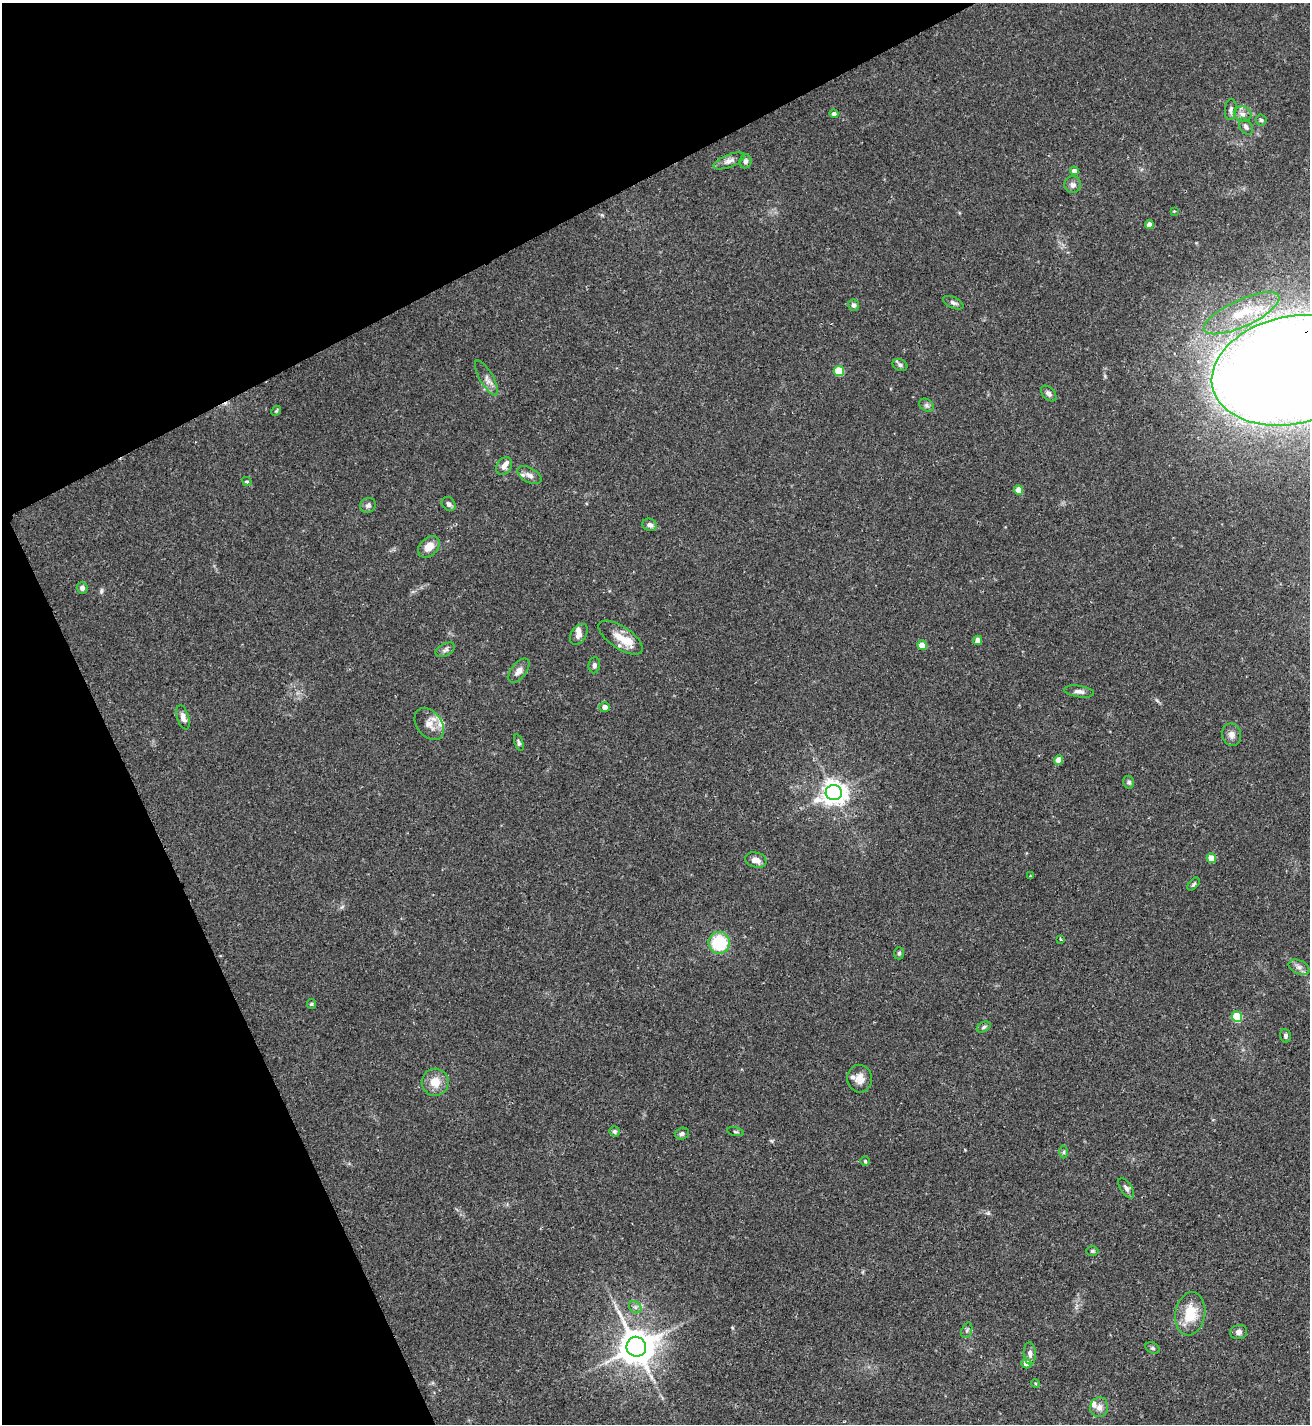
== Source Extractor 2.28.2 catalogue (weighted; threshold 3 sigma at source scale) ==
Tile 5 of 4 x 4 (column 1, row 2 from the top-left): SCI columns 161-1468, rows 2851-4272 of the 5688 x 5698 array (HDU 1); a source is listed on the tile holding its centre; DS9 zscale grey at full resolution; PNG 1312 x 1426 px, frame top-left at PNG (2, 3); each listed source drawn as its Kron ellipse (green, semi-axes under 4 px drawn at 4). Shown black and unused: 24% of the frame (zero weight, under 2 of 3 exposures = <1% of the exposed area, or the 3 px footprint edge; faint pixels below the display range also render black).
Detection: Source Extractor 2.28.2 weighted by HDU 2 'WHT'; one run over the whole footprint, this tile lists its part. Background 0.0713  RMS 0.0061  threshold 0.0274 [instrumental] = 3 sigma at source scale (4.5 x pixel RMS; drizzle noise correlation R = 1.50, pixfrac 1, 0.05/0.05 arcsec/px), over >= 5 px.
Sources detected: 84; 1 long thin detection or spike segment (spike, bleed or trail) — neither listed nor drawn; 6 inside a brighter listed object's ellipse — not listed separately; the other 77 listed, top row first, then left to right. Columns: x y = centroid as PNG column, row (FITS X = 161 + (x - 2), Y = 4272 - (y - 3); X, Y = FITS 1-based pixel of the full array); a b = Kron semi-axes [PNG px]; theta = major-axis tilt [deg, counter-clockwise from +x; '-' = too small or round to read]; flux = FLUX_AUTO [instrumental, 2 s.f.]
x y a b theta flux
1231 109 11 6 84 1.9
834 114 4 4 - 2.1
1243 114 9 7 -14 2.8
1261 120 5 5 - 1.1
1246 126 9 6 -59 2.2
729 161 17 6 21 3.3
745 161 7 6 - 1.8
1074 171 4 4 - 2.5
1073 185 8 8 - 2.6
1174 211 3 3 - 0.47
1149 225 4 4 - 4.2
953 303 11 5 -26 1.8
854 305 6 5 - 1.8
1242 313 41 13 25 24
900 365 8 5 -22 1.5
1292 370 82 54 12 2100
839 371 5 5 - 20
486 378 20 6 -60 3.7
1049 394 9 6 -46 2.1
926 405 8 6 -36 1.6
276 411 5 4 - 0.75
504 466 9 7 53 3.1
529 475 13 7 -28 3.2
247 481 5 4 - 1.1
1019 490 5 4 - 7.1
449 504 8 6 -48 1.9
368 505 8 7 - 1.9
650 525 7 6 - 2.3
429 547 12 8 44 6.5
82 588 6 5 - 1.9
579 634 11 7 55 3.2
621 638 25 11 -34 9.4
978 640 4 4 - 3
922 645 5 4 - 9.2
445 650 10 6 27 1.8
594 665 8 5 86 1.7
519 671 14 7 52 3.7
1079 691 15 5 -8 2.5
605 707 5 5 - 3.3
183 717 12 6 -72 2.8
429 724 18 12 -52 6.3
1232 735 11 9 -81 3.5
519 743 8 4 -70 1.3
1059 760 5 4 - 6.9
1129 782 6 5 - 1.4
834 793 8 7 - 550
1211 858 5 4 - 6.9
756 860 11 7 -13 4.5
1031 876 3 3 - 0.47
1194 884 8 4 47 1
1061 939 4 2 - 0.89
719 943 11 10 - 29
899 953 6 5 - 1.1
1299 967 11 7 -23 2.7
311 1004 5 4 - 0.76
1237 1016 5 5 - 21
984 1027 7 5 28 1.3
1285 1036 7 5 -74 1.4
860 1079 14 12 -86 5.5
435 1082 13 13 - 8.4
614 1131 5 5 - 1.2
735 1132 8 3 -13 0.85
682 1134 7 6 - 1.6
1064 1152 6 4 89 0.95
865 1161 5 5 - 0.99
1126 1188 11 5 -57 2
1092 1251 6 5 - 0.94
635 1307 7 5 -44 1.5
1190 1314 22 15 80 17
967 1330 8 5 71 1.4
1239 1332 8 7 - 2.4
636 1347 10 9 - 1500
1152 1348 7 5 -26 1.2
1030 1353 11 6 -87 2.5
1026 1363 5 5 - 4.5
1035 1383 4 3 - 0.61
1099 1407 10 9 - 3.5
Overlapping masked pixels (flux is a lower limit): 1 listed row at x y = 1292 370
Isophote crosses this tile's border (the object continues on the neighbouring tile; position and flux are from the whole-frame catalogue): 1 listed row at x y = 1292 370